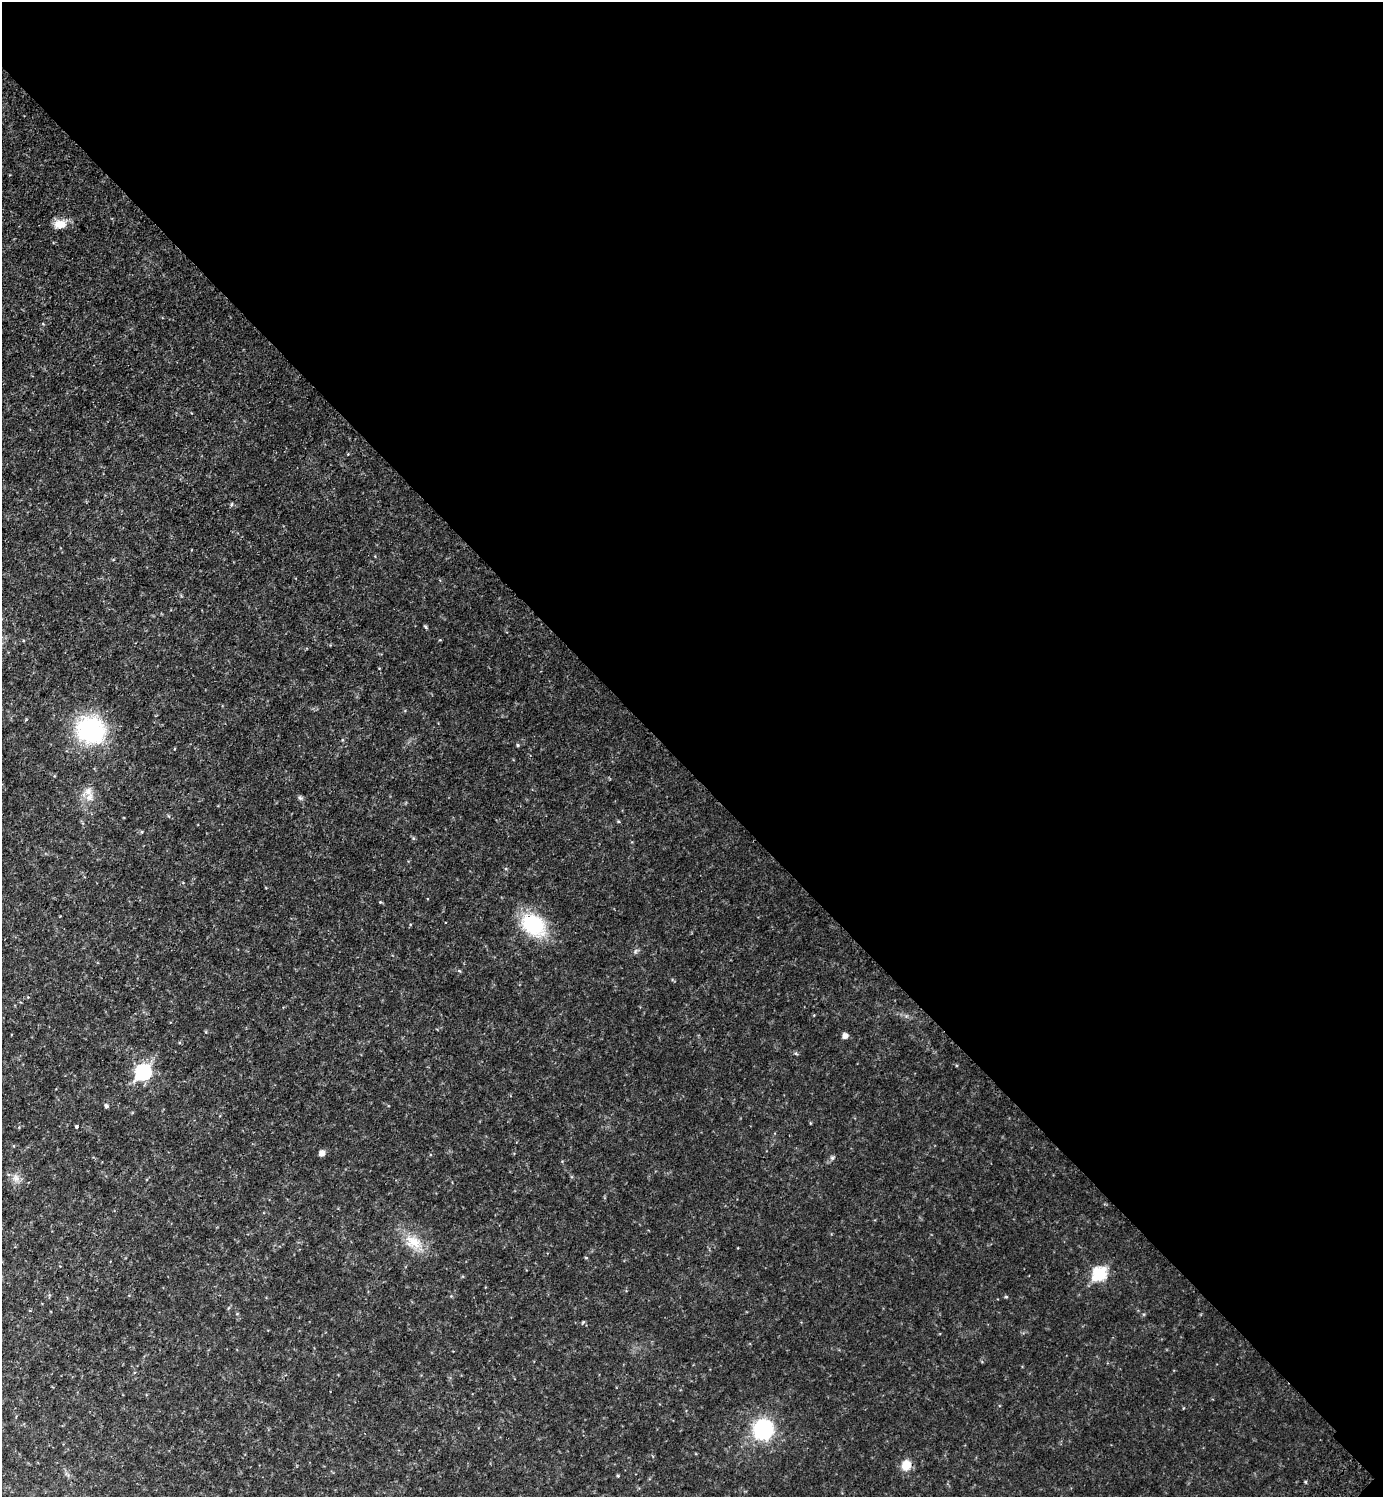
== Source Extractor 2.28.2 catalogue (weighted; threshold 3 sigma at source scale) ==
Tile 8 of 4 x 4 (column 4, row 2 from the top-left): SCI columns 4488-5868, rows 3034-4528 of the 6072 x 6069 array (HDU 1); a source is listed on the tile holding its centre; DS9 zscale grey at full resolution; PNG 1385 x 1499 px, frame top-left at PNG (2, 2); no overlay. Shown black and unused: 52% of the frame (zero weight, under 2 of 3 exposures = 3% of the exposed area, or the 3 px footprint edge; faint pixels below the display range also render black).
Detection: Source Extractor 2.28.2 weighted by HDU 2 'WHT'; one run over the whole footprint, this tile lists its part. Background 0.0792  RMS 0.011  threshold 0.0511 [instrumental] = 3 sigma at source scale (4.5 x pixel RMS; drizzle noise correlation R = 1.50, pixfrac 1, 0.05/0.05 arcsec/px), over >= 5 px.
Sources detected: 15; all 15 listed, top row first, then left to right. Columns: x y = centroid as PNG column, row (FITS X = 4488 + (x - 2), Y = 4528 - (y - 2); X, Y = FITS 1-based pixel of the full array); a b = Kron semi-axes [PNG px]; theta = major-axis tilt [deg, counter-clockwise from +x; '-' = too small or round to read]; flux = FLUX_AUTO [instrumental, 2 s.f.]
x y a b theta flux
60 224 14 10 -1 9.6
426 627 5 3 - 1.2
91 730 25 23 -26 99
518 745 5 3 - 1
88 792 10 7 76 5.4
533 924 20 15 -33 60
845 1036 6 6 - 3.5
143 1072 8 7 - 150
106 1106 5 4 - 1.9
76 1127 3 3 - 2
322 1153 6 6 - 4
414 1242 20 11 -39 15
1099 1274 7 6 - 82
763 1429 20 19 - 62
906 1465 9 8 - 15